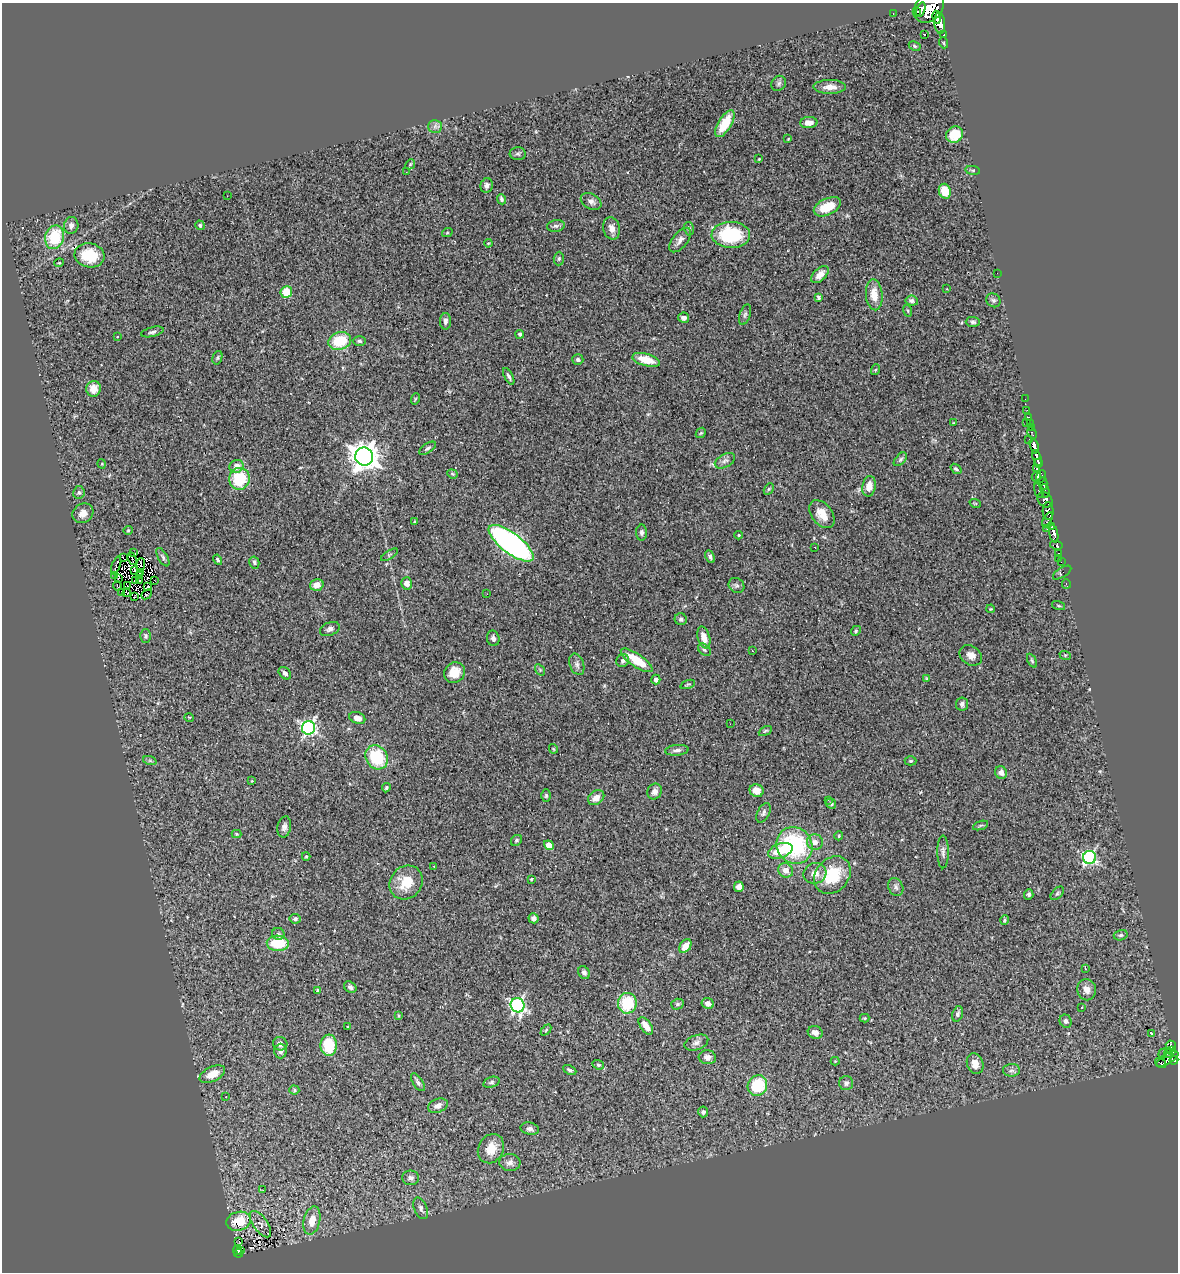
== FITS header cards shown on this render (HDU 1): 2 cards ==
NAXIS1  =                 1176
NAXIS2  =                 1270

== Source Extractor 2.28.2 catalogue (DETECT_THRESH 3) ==
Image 1176 x 1270 px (HDU 1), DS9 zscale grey, 1 PNG px = 1 image px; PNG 1180 x 1274 px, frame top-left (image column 1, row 1270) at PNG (2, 3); each listed source drawn as its Kron ellipse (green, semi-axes under 4 px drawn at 4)
Background 0.729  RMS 0.06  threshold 0.181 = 3 sigma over >= 5 px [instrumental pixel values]
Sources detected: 283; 6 with non-positive FLUX_AUTO (blend fragments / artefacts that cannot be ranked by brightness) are neither listed nor drawn; the other 277 listed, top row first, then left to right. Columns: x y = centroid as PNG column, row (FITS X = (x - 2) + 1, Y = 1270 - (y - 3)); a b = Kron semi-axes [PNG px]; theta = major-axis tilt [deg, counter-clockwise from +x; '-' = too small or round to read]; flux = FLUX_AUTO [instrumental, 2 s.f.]
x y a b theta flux
929 7 17 13 47 1600
921 9 7 2 72 330
916 11 3 2 - 160
893 13 3 2 - 13
937 17 6 3 -81 410
940 23 11 5 -86 840
924 34 3 2 - 7
944 35 3 3 - 100
944 43 5 3 - 3.7
915 46 6 4 -28 5.7
779 83 8 7 - 11
830 87 16 7 0 38
809 123 8 5 3 34
725 124 15 6 59 110
435 126 7 6 - 13
955 135 9 8 - 95
788 139 3 2 - 3.9
518 154 8 6 -2 8.9
759 159 3 3 - 3.5
410 164 5 4 - 4.7
973 170 7 4 -8 6.5
406 172 2 2 - 2.1
487 185 7 6 - 16
945 191 7 6 - 84
227 196 2 2 - 1.8
502 199 5 4 - 9
591 201 11 7 -30 19
827 207 14 8 26 87
71 225 8 7 - 16
200 225 5 4 - 6.6
556 226 9 6 9 11
612 228 11 8 -76 29
689 229 7 5 -73 7.5
447 233 5 3 - 3.7
731 235 19 13 -2 260
55 237 12 9 74 170
680 240 14 7 51 23
488 243 4 3 - 3.3
89 255 15 12 -9 110
559 259 7 5 87 6.8
59 263 5 3 - 3.5
997 273 2 2 - 4.4
820 274 11 6 45 30
947 289 3 2 - 2.4
286 292 6 5 - 85
874 295 15 8 -85 59
819 297 4 4 - 6.2
993 300 7 6 - 9.8
912 301 6 5 - 12
908 311 6 3 -72 5.1
745 315 11 5 71 10
684 318 6 5 - 15
445 321 8 5 88 14
973 322 7 5 -1 9.4
152 332 11 4 14 11
520 334 4 4 - 6.6
118 337 3 2 - 7.3
340 341 11 8 18 150
359 341 7 4 0 7.6
217 358 7 4 73 6.5
578 360 5 5 - 11
646 360 14 6 -15 89
875 370 5 3 - 3.6
509 376 9 4 -62 10
94 389 8 7 - 47
415 399 6 3 72 3.9
1025 399 2 2 - 8.6
1027 410 3 2 - 3.1
1028 417 3 2 - 10
1026 422 3 2 - 12
953 423 4 2 - 3.1
1030 423 2 2 - 12
1031 427 2 2 - 8.3
701 433 6 4 43 5.5
1032 433 6 3 -62 33
1029 439 2 2 - 6.7
1034 446 7 4 -75 770
427 448 9 4 35 9.4
364 457 9 9 - 5400
1037 458 8 4 -73 440
900 459 8 5 46 8.2
725 461 11 6 28 15
1039 463 4 4 - 220
102 464 5 3 - 3.2
237 466 7 6 - 38
956 469 6 4 -36 7.2
1037 469 4 3 - 93
452 474 5 4 - 5.4
1036 476 5 4 - 150
1041 477 7 4 69 180
239 479 11 10 - 170
1043 483 6 3 89 180
869 486 10 6 80 43
769 489 6 4 60 5.3
1039 491 7 4 -70 130
1045 491 7 3 -77 82
79 492 6 6 - 9.2
1045 500 8 6 -47 520
975 503 6 3 -18 3.7
1048 511 9 5 -87 180
83 513 11 9 35 35
822 514 16 10 -52 58
1047 520 8 3 63 160
415 521 4 3 - 4.3
1052 527 4 2 - 180
1047 529 2 2 - 8.5
128 530 5 4 - 4.5
642 532 8 5 89 12
1054 534 9 4 -79 440
739 535 4 3 - 3.2
511 543 27 10 -37 1300
1056 545 6 4 -10 160
815 548 3 2 - 6.1
134 553 4 2 - 1.5
1058 553 4 3 - 32
389 555 9 4 33 6.7
123 557 3 3 - 1900
163 557 10 4 -60 10
710 557 6 3 -65 11
1058 558 2 2 - 4.1
132 559 6 2 -68 4.6
218 560 5 4 - 8.3
1061 561 2 2 - 1.5
254 562 6 5 - 8.4
141 564 6 3 86 7
116 566 10 3 70 56
135 570 3 2 - 3
140 572 3 2 - 4.9
1062 573 10 4 32 9
140 575 3 2 - 2.6
115 576 2 2 - 5.9
118 578 3 2 - 3.6
154 580 2 2 - 3.3
136 581 3 2 - 9
139 581 2 2 - 2
407 583 6 5 - 28
1066 584 5 3 - 15
317 585 7 6 - 30
736 585 8 7 - 10
117 586 5 3 - 9.5
128 586 2 2 - 2
148 587 3 2 - 3.6
121 592 2 2 - 2.5
127 593 4 3 - 1.4
147 594 6 3 41 6.9
487 594 3 2 - 3.2
134 597 2 2 - 5
1059 606 7 3 -19 4.5
991 609 4 4 - 3.7
681 619 6 5 - 9.6
330 629 10 6 23 15
856 631 5 4 - 5.4
146 636 6 5 - 8.7
704 637 11 6 -74 42
493 638 8 6 -74 14
704 650 7 5 -41 8.1
752 651 3 2 - 4.1
971 655 12 9 -36 30
1065 655 6 4 -17 4.2
637 660 19 6 -34 120
623 661 7 6 - 12
1032 661 7 4 -63 5.9
577 664 11 7 -70 17
540 670 6 4 -56 5.6
285 673 7 5 -45 14
455 673 11 10 - 57
927 679 4 3 - 4.7
656 680 5 4 - 17
688 684 7 3 19 5.2
962 704 7 6 - 12
189 717 5 3 - 3
357 718 8 5 -21 27
730 724 2 2 - 2.3
308 728 7 6 - 910
765 731 7 4 27 5.3
553 749 5 3 - 3.7
677 750 12 5 5 15
377 757 13 10 -55 200
150 761 7 4 -19 7.1
911 761 6 4 1 5.6
1001 772 6 6 - 19
252 781 4 3 - 3.2
386 788 5 3 - 5.7
655 791 8 7 - 21
757 791 7 6 - 40
546 796 6 4 90 6
596 798 9 6 36 31
828 800 2 2 - 2.3
831 804 5 4 - 9.7
763 813 10 6 64 12
981 825 8 3 19 5.5
284 827 11 7 79 15
236 834 5 4 - 4.7
839 836 4 4 - 4.4
516 840 6 5 - 7.1
815 842 8 8 - 23
549 845 5 4 - 35
794 845 19 17 -52 410
780 851 13 7 19 95
943 852 17 5 -90 17
306 856 4 4 - 4.1
1090 857 6 6 - 630
434 866 2 2 - 3.1
786 870 8 7 - 28
815 873 12 10 17 34
832 875 20 16 47 160
531 879 3 2 - 3.8
406 882 18 15 50 97
739 887 5 5 - 23
896 887 9 7 -65 13
1057 893 8 5 45 7
1029 894 5 4 - 7.9
534 918 5 5 - 14
295 919 5 4 - 9.5
1005 920 5 4 - 5.2
278 934 6 6 - 8.5
1121 935 7 5 15 7.7
278 943 11 7 -2 130
685 946 8 5 53 55
1085 968 4 2 - 4.4
584 972 7 5 -56 12
350 987 7 5 -35 11
317 990 4 3 - 3.5
1087 990 10 9 - 28
627 1003 10 9 - 170
708 1003 6 5 - 25
677 1004 6 5 - 8.3
517 1005 7 6 - 860
1082 1008 3 2 - 4.2
958 1014 8 5 71 12
399 1015 4 4 - 6.1
864 1018 5 4 - 4.2
1066 1021 7 6 - 14
646 1026 10 5 -55 40
348 1027 4 3 - 3.8
546 1030 6 4 47 4.7
815 1032 7 6 - 22
1151 1033 4 3 - 12
696 1043 12 7 21 18
280 1044 7 6 - 17
329 1045 10 8 -88 150
1171 1045 5 4 - 100
280 1051 7 6 - 15
1172 1051 4 3 - 95
1168 1053 4 3 - 55
1163 1054 5 2 - 20
707 1057 8 7 - 19
1167 1059 12 5 31 180
1174 1060 4 4 - 170
835 1061 4 4 - 3.7
1161 1063 6 3 -34 27
975 1064 10 8 -69 36
598 1065 6 4 -21 6.4
570 1070 7 4 -26 8.7
1011 1070 8 6 1 12
212 1074 14 7 24 57
418 1082 10 5 -57 11
491 1082 8 5 18 9.7
846 1083 7 7 - 13
757 1086 10 9 - 180
294 1090 5 4 - 6.1
226 1097 2 2 - 2.2
438 1106 10 6 22 21
703 1112 5 5 - 9.7
530 1129 9 6 -11 14
491 1149 15 12 61 65
510 1162 10 8 -5 21
411 1178 8 7 - 16
263 1190 3 2 - 8
421 1208 11 6 -67 15
239 1221 12 9 16 100
312 1221 14 8 77 54
261 1224 15 7 -55 22
239 1241 2 2 - 430
237 1250 5 3 - 48
241 1250 4 3 - 17
239 1253 4 3 - 33
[6 non-positive-flux detections neither listed nor drawn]